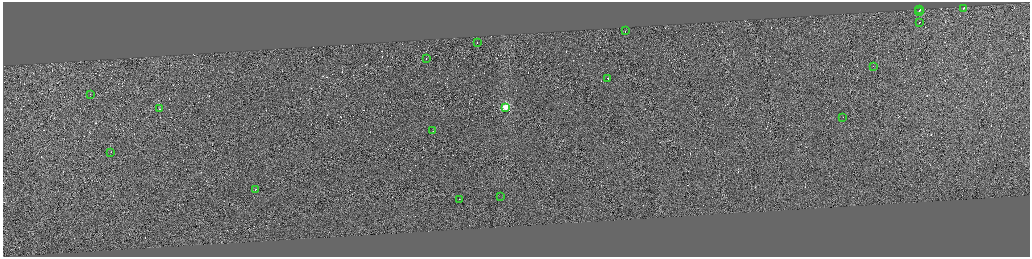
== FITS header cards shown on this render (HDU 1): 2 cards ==
NAXIS1  =                 4110
NAXIS2  =                 1018

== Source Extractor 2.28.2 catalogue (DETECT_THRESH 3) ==
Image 4110 x 1018 px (HDU 1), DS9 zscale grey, zoomed out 1/4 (1 PNG px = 4 x 4 image px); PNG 1032 x 259 px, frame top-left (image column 4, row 1016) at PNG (3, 2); each listed source drawn as its Kron ellipse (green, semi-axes under 4 px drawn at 4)
Background 0.385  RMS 3.9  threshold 11.7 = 3 sigma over >= 5 px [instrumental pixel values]
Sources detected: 436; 418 cannot appear on this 1/4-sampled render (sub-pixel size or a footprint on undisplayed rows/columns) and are neither listed nor drawn; the other 18 listed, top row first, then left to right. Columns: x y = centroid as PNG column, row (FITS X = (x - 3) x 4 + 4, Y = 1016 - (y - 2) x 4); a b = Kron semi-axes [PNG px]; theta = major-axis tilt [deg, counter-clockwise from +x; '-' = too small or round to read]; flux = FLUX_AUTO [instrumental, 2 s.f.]
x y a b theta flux
963 8 3 1 - 24000
920 9 2 1 - 44000
919 11 4 1 - 47000
919 22 2 1 - 15000
625 30 2 1 - 17000
477 42 2 1 - 18000
426 58 2 1 - 17000
873 66 2 1 - 3800
608 78 2 1 - 23000
90 94 2 1 - 24000
505 107 2 2 - 140000
160 108 2 1 - 23000
843 117 2 1 - 13000
433 130 2 1 - 55000
111 152 2 1 - 40000
255 189 2 1 - 19000
500 196 2 1 - 59000
459 199 2 1 - 26000
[418 sub-pixel or undisplayed-footprint detections neither listed nor drawn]